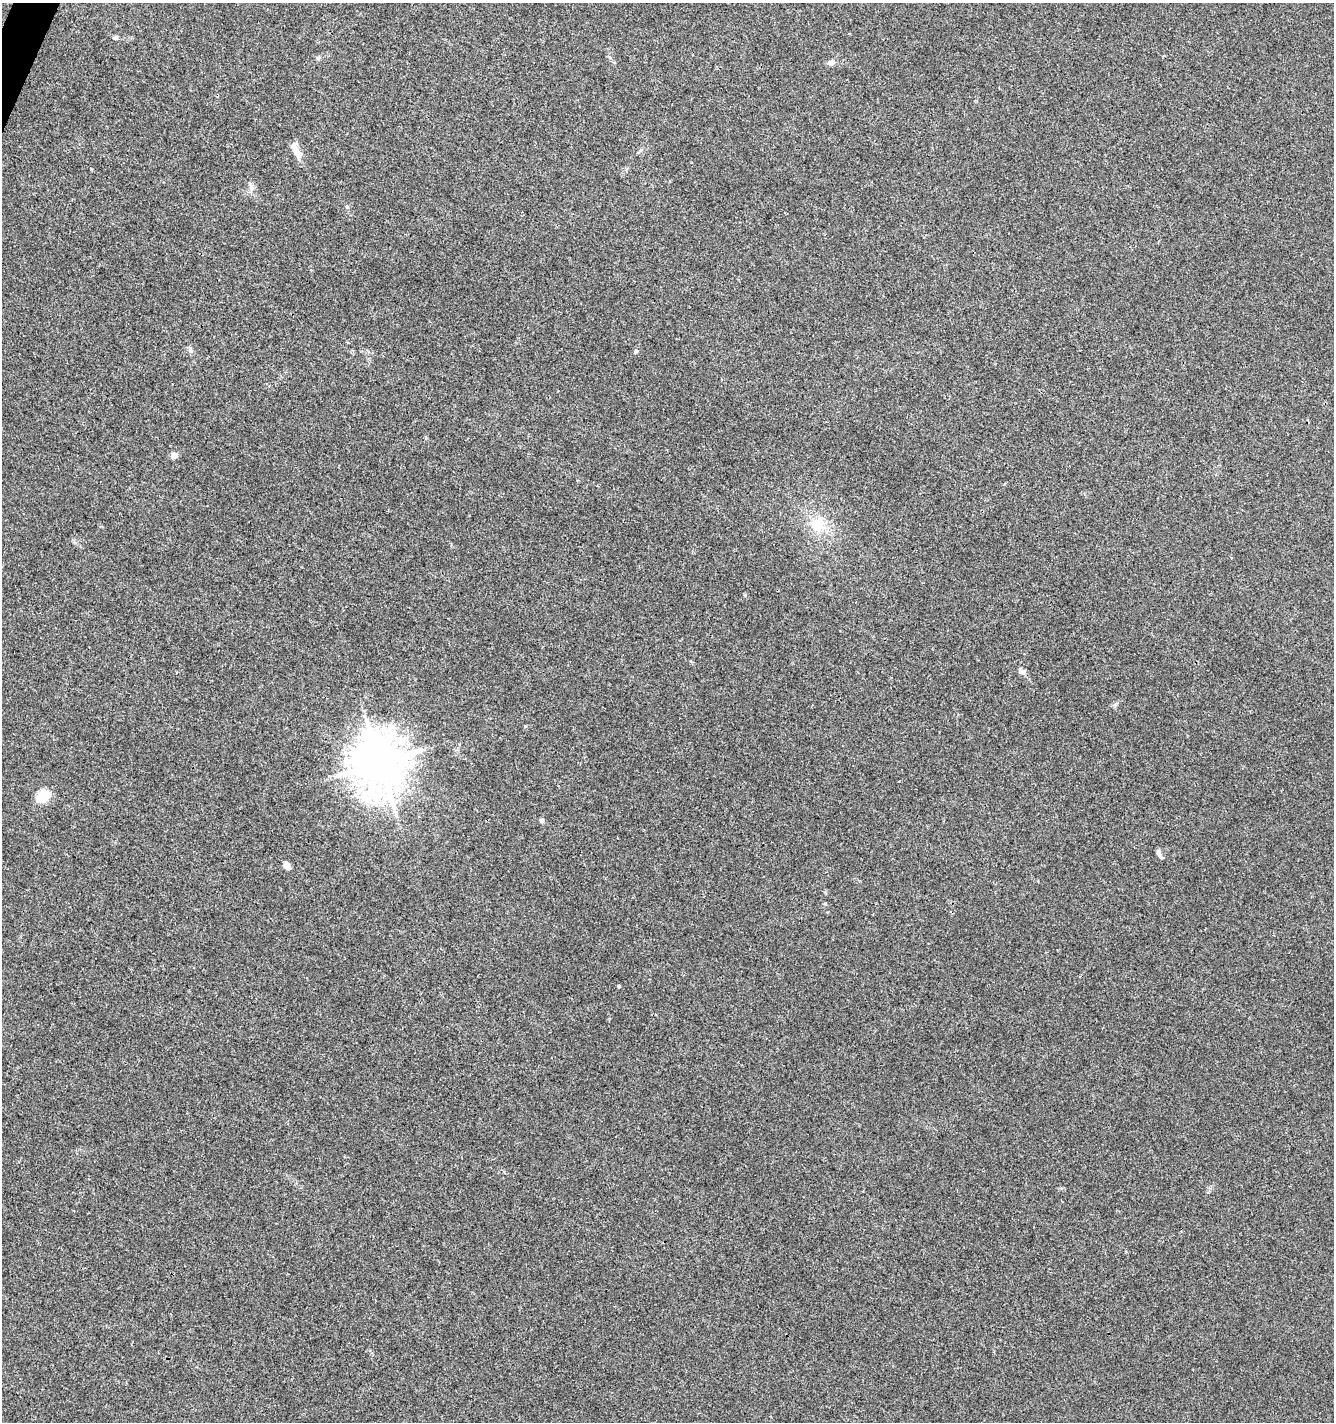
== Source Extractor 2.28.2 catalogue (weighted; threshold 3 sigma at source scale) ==
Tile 11 of 4 x 4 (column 3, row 3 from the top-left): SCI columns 2868-4199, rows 1429-2848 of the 5801 x 5691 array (HDU 1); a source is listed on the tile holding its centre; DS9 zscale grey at full resolution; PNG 1336 x 1424 px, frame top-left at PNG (2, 3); no overlay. Shown black and unused: <1% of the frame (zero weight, under 3 of 4 exposures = <1% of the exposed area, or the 3 px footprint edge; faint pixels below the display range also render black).
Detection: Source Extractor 2.28.2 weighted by HDU 2 'WHT'; one run over the whole footprint, this tile lists its part. Background 0.00456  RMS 0.0031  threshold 0.0139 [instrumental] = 3 sigma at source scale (4.5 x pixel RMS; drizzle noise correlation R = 1.50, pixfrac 1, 0.0396/0.0396 arcsec/px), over >= 5 px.
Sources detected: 19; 2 inside a brighter listed object's ellipse — not listed separately; the other 17 listed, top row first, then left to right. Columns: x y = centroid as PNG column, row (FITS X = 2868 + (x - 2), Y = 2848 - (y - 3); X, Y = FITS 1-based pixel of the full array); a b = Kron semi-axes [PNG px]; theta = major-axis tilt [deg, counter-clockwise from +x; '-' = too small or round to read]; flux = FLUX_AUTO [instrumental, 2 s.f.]
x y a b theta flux
115 38 7 5 7 0.62
318 57 6 4 0 0.47
831 62 9 7 11 1.3
296 152 18 8 -61 2.7
251 187 9 7 -61 1.3
347 207 5 4 - 0.36
190 350 9 6 -80 0.83
636 351 6 5 - 0.56
174 455 6 6 - 1.9
817 525 19 18 - 8.1
1022 671 11 6 -29 0.96
380 763 15 14 - 1300
41 798 17 13 41 5
542 820 6 6 - 0.61
1159 853 10 6 -79 1.1
287 865 8 6 -67 1.8
619 986 4 4 - 0.45
Unlisted compact peaks at least as high as the median listed source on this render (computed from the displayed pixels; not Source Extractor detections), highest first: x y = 525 726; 745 595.